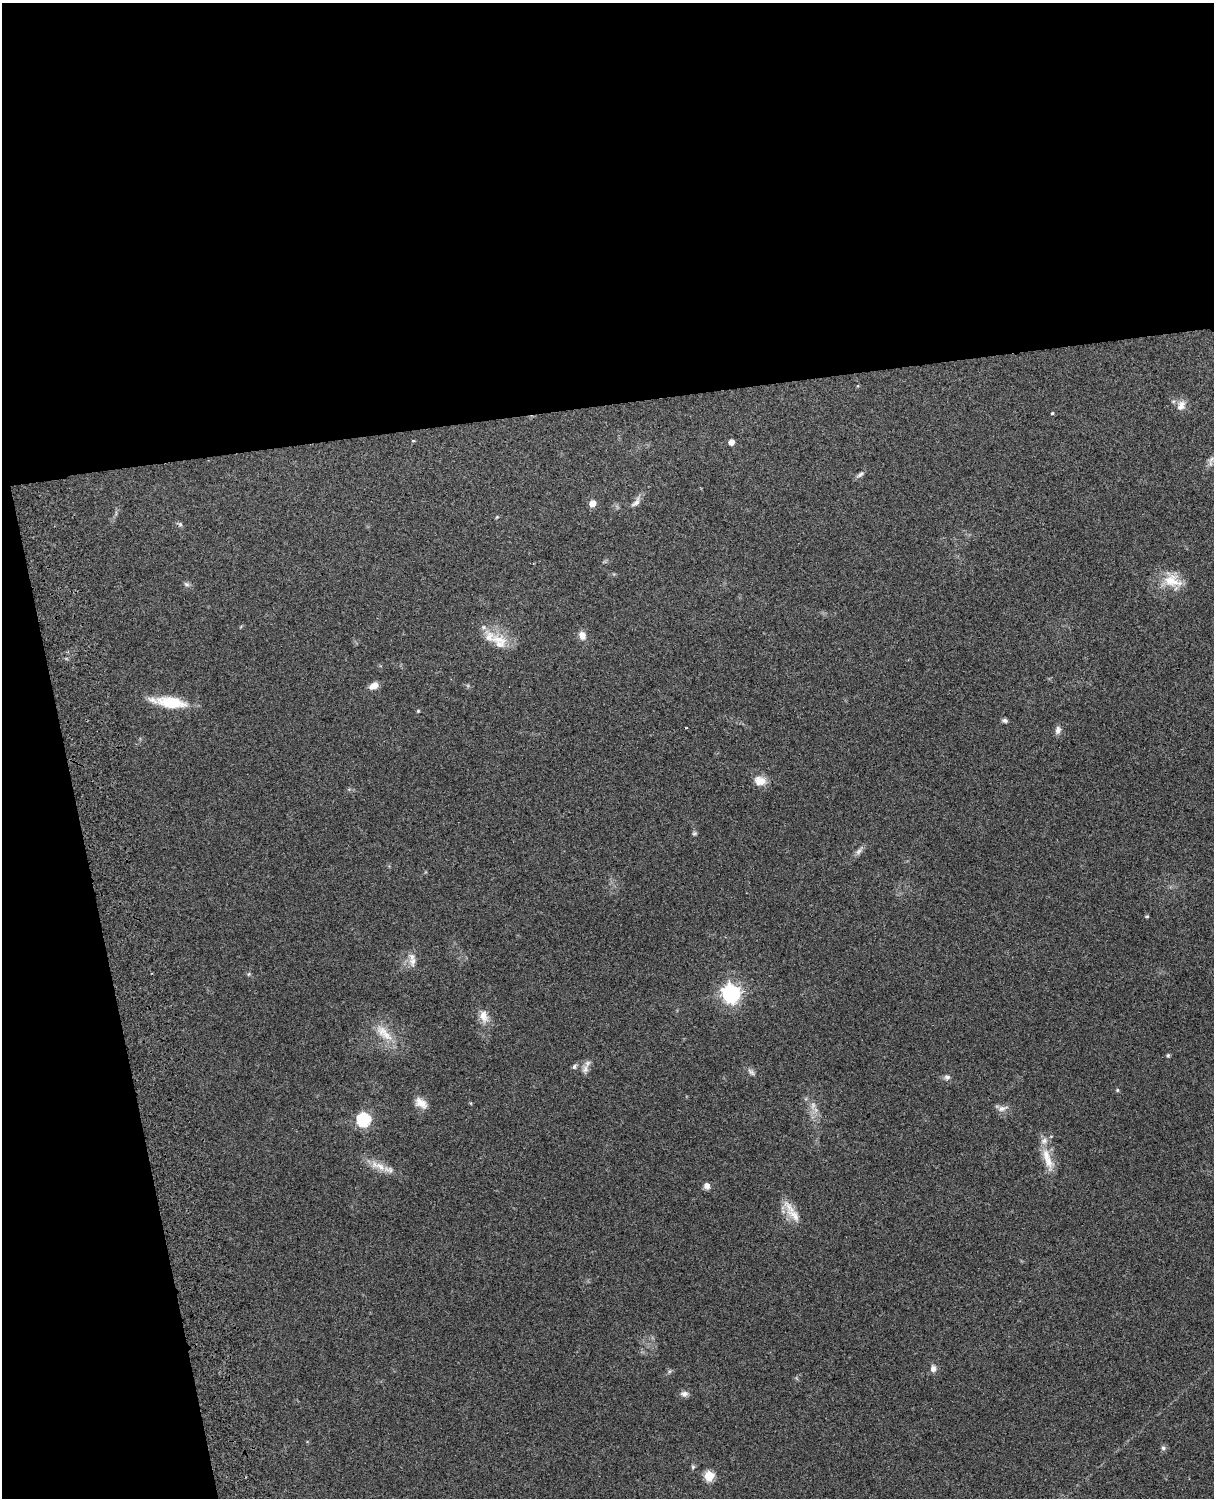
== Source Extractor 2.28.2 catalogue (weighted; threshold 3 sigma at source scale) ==
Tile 1 of 4 x 3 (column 1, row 1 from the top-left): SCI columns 119-1330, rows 3156-4651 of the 5089 x 4928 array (HDU 1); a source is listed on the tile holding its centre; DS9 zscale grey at full resolution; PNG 1216 x 1500 px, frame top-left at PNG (2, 3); no overlay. Shown black and unused: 33% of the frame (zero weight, under 3 of 4 exposures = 6% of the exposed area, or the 3 px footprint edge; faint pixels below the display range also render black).
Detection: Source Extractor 2.28.2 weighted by HDU 2 'WHT'; one run over the whole footprint, this tile lists its part. Background 0.258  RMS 0.0089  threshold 0.0398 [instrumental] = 3 sigma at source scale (4.5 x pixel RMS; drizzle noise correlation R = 1.50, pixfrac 1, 0.05/0.05 arcsec/px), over >= 5 px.
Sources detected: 49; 2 inside a brighter listed object's ellipse — not listed separately; the other 47 listed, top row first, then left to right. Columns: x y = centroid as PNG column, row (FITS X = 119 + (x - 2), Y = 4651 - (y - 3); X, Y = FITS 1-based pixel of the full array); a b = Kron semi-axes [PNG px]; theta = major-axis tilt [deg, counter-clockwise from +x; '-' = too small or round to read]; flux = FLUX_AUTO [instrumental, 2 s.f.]
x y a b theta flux
1181 406 15 10 65 6.8
1052 413 5 4 - 1
413 441 5 3 - 0.73
731 442 5 5 - 6.5
1211 459 11 7 33 4.2
860 474 13 5 32 2.6
636 502 18 7 52 5.1
592 503 5 5 - 13
497 517 5 4 - 0.87
180 524 6 6 - 1.7
1172 581 28 17 -14 20
186 584 8 6 -17 2.2
582 636 10 8 -72 6.5
499 639 27 13 -7 19
374 686 12 8 25 5.8
170 702 37 11 -7 35
418 711 4 4 - 0.99
1005 720 7 5 -7 2.3
1058 730 11 7 76 4.1
760 781 16 11 -11 9.8
694 833 7 5 20 1.4
859 851 13 6 53 3.7
1147 916 5 4 - 0.97
413 961 13 10 86 6.6
249 974 5 5 - 1.3
731 994 7 7 - 380
484 1016 18 11 -75 9.2
382 1031 21 14 -45 16
1168 1055 5 5 - 1.3
574 1067 7 5 48 2.1
585 1069 12 8 73 5.1
751 1072 12 6 -42 2.8
947 1077 8 6 -22 2.7
1117 1090 5 4 - 1.1
421 1103 17 10 -36 8.6
813 1105 11 7 81 4.8
1002 1108 15 7 14 4.8
363 1120 6 6 - 130
1048 1159 37 11 -72 17
380 1166 21 9 -31 12
707 1186 7 6 - 4.8
794 1215 28 12 -40 14
933 1369 8 7 - 4.3
684 1394 10 8 -10 3.5
1163 1448 6 6 - 1.9
693 1467 6 5 - 1.5
709 1476 5 5 - 49